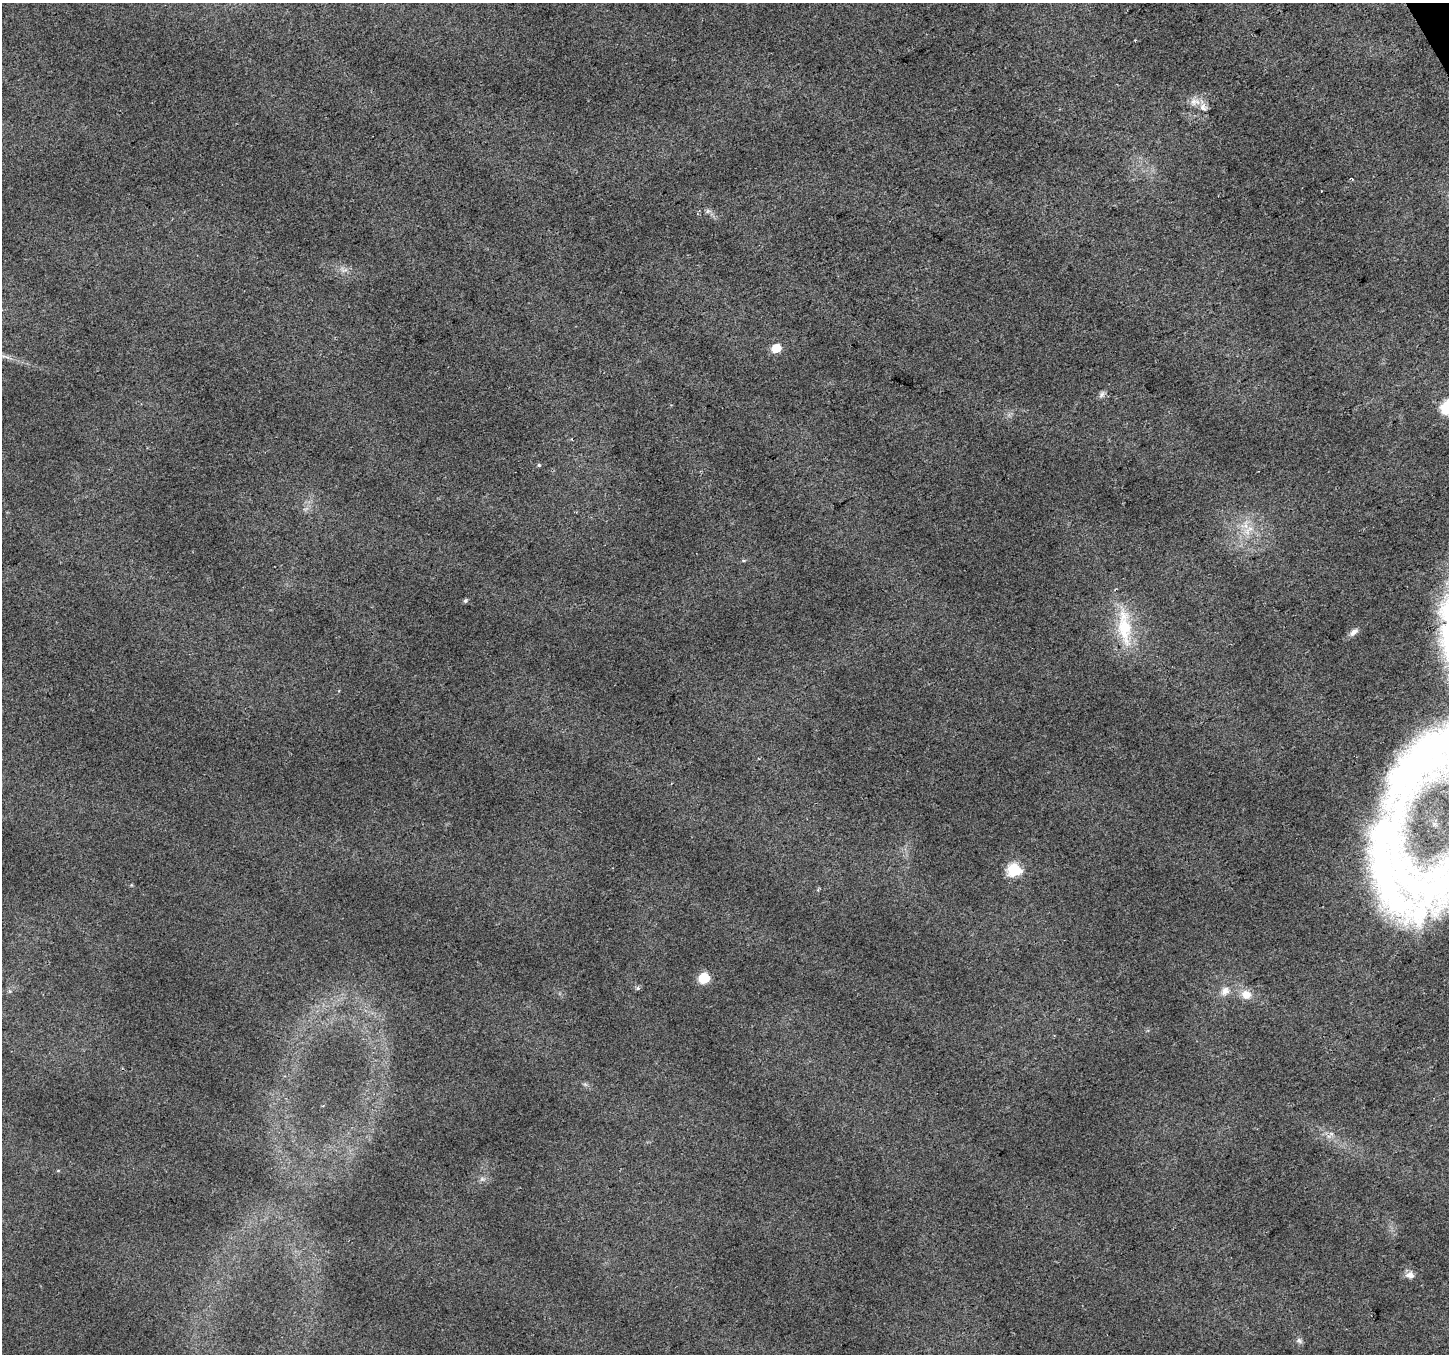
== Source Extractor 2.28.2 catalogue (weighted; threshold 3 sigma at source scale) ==
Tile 10 of 4 x 4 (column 2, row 3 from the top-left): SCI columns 1450-2896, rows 1517-2868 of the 5789 x 5676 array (HDU 1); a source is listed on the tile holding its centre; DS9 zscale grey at full resolution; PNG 1451 x 1356 px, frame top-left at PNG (2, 3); no overlay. Shown black and unused: <1% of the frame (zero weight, under 2 of 3 exposures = <1% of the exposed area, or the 3 px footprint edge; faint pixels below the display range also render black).
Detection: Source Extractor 2.28.2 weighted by HDU 2 'WHT'; one run over the whole footprint, this tile lists its part. Background 0.0194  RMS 0.0082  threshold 0.0371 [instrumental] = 3 sigma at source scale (4.5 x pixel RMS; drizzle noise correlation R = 1.50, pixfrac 1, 0.0396/0.0396 arcsec/px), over >= 5 px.
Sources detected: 25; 1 cosmic-ray / hot-pixel residue — not listed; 3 inside a brighter listed object's ellipse — not listed separately; the other 21 listed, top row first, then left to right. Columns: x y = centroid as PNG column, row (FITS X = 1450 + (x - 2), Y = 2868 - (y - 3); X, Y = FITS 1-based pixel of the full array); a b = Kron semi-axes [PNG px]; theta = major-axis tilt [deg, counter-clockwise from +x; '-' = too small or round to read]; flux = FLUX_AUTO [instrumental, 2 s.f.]
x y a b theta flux
1194 101 12 11 - 6.5
1352 179 4 2 - 0.63
344 270 10 4 18 2.8
776 348 7 6 - 18
1102 394 10 6 54 2.5
1448 407 7 6 - 120
539 465 5 5 - 1.1
1248 530 19 8 49 9.7
465 601 5 5 - 1.5
1124 628 49 19 -85 43
1354 632 14 7 38 4.9
1014 870 7 6 - 98
1439 881 97 59 24 320
704 978 7 6 - 49
638 988 6 4 44 1.3
10 991 6 5 - 1.6
1225 991 13 9 59 6.5
1246 994 14 12 -18 9.5
482 1179 6 5 - 1.9
1410 1275 12 9 -1 4.6
1299 1341 9 6 -62 2.3
Isophote crosses this tile's border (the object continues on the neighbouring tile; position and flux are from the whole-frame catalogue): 2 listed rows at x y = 1448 407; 1439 881